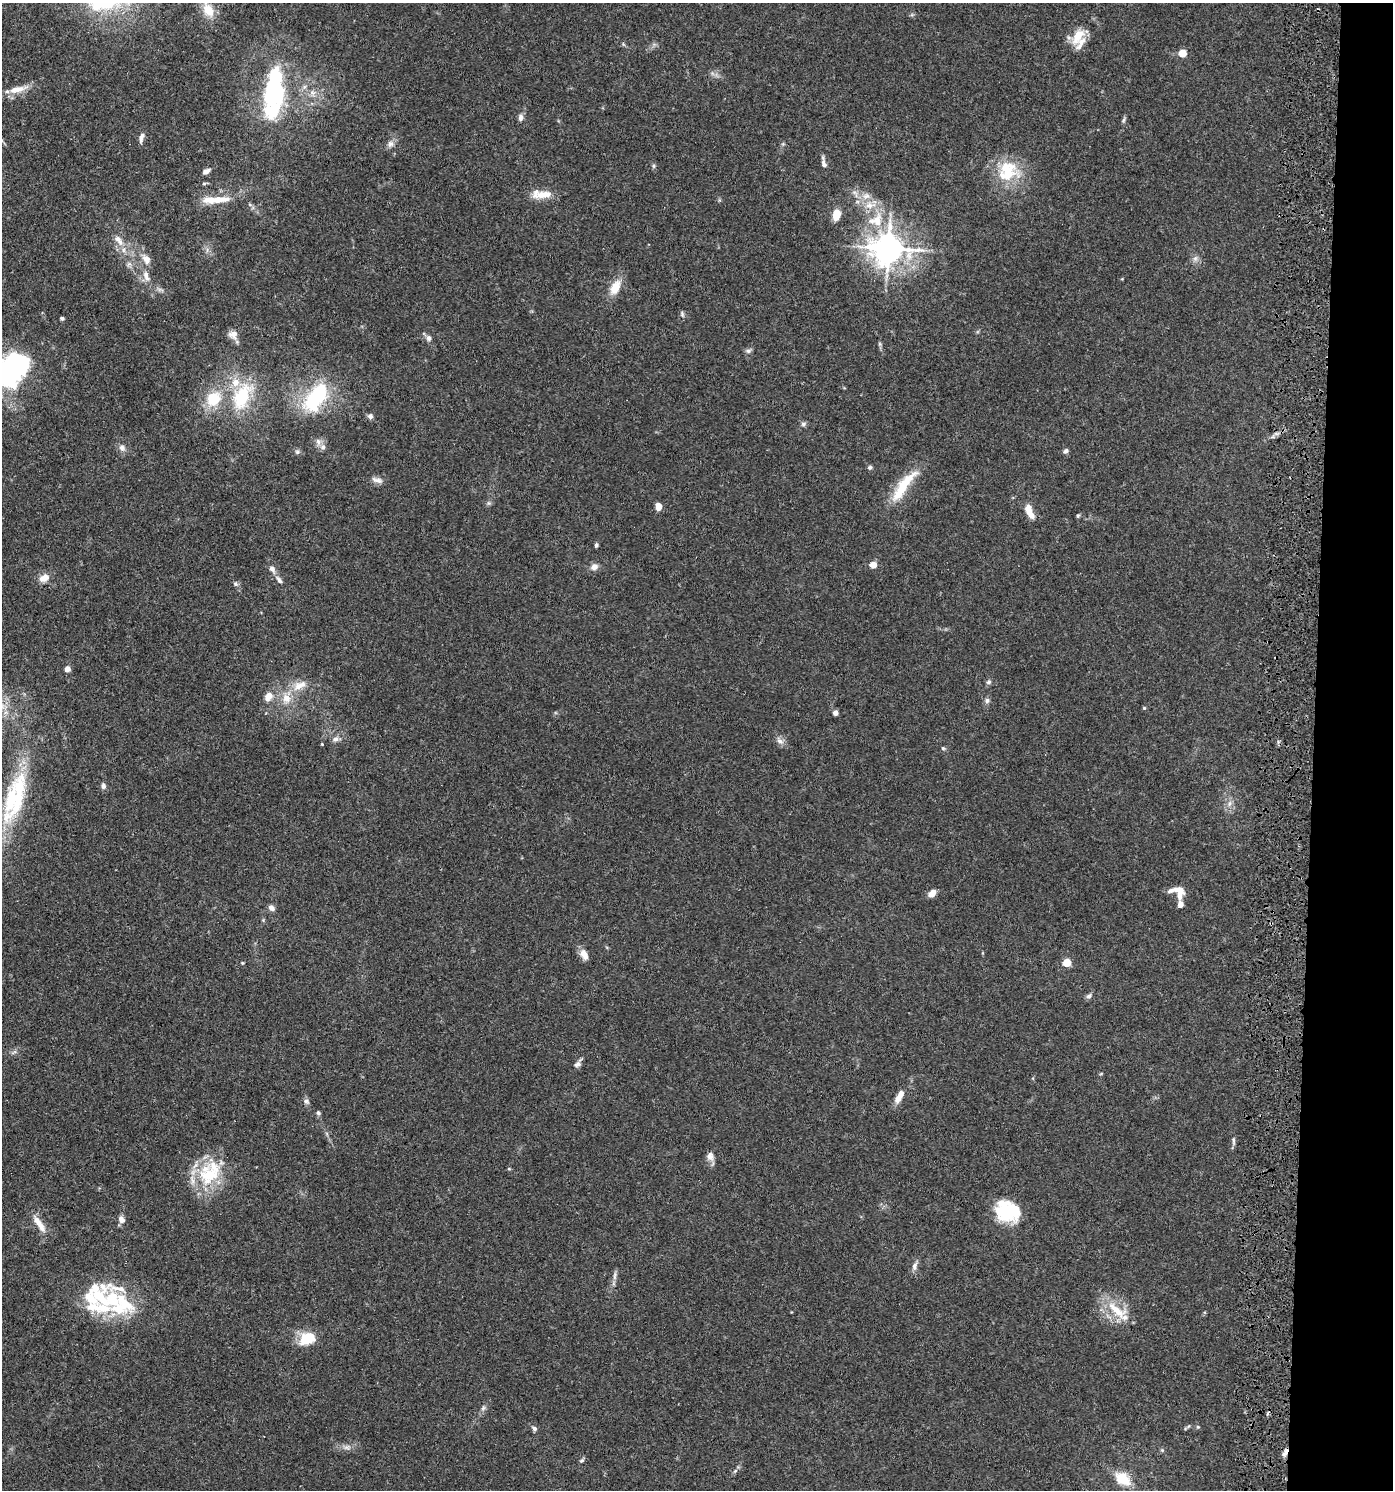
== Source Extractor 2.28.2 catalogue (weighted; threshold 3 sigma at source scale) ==
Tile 6 of 3 x 3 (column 3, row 2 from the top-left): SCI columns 3050-4440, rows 1495-2982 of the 4601 x 4480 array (HDU 1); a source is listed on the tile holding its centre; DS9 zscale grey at full resolution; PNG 1395 x 1492 px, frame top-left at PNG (2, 3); no overlay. Shown black and unused: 6% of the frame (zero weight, under 3 of 5 exposures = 3% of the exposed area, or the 3 px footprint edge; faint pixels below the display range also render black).
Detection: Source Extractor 2.28.2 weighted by HDU 2 'WHT'; one run over the whole footprint, this tile lists its part. Background 0.0249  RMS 0.0022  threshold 0.00982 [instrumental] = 3 sigma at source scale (4.5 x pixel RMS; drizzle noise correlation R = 1.50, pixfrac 1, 0.05/0.05 arcsec/px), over >= 5 px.
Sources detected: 130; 4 inside a brighter object's white glare — not listed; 18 inside a brighter listed object's ellipse — not listed separately; the other 108 listed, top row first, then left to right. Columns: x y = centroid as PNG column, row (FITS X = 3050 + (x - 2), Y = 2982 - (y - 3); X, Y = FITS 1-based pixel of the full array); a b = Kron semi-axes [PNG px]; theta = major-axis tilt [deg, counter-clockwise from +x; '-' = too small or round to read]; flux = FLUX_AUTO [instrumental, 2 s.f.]
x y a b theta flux
208 10 16 10 -61 4.1
1078 36 23 12 60 4.3
623 44 6 4 -71 0.28
1182 53 5 5 - 6.3
18 89 30 8 14 3
274 94 11 10 - 33
272 111 26 23 62 9.1
520 118 9 6 84 0.89
1123 120 9 4 58 0.43
141 138 12 6 73 0.98
391 144 10 9 - 1.1
783 144 5 5 - 0.3
824 163 14 5 -77 1
653 166 6 4 -89 0.35
206 171 9 5 29 1
1008 171 29 28 - 9.9
204 184 6 4 1 0.31
543 194 29 9 6 3.5
866 196 11 7 9 1.5
216 200 37 8 4 4.8
836 215 10 7 80 3.8
877 221 23 14 80 6
119 240 19 9 -51 2.4
888 248 11 10 - 320
1195 258 8 6 69 0.76
146 259 15 10 -59 1.9
146 276 18 8 -69 2
615 287 20 11 62 3.6
682 314 9 5 -76 0.48
62 318 4 3 - 0.56
233 335 13 11 -18 1.5
429 338 7 6 - 0.84
880 344 7 4 -71 0.35
748 351 8 6 13 0.55
8 366 38 12 50 29
242 396 39 22 64 13
213 399 20 16 48 7.3
315 399 36 20 53 18
370 416 6 6 - 0.75
803 424 7 6 - 0.53
318 442 10 7 -74 1
122 448 10 8 -64 1
1065 451 7 5 40 0.53
297 452 7 5 14 0.5
870 467 6 5 - 0.43
377 480 17 7 -14 1.2
905 483 46 13 45 7.1
488 503 7 4 -90 0.38
658 506 7 6 - 1.7
1029 510 15 7 -72 2.7
1078 516 6 4 88 0.31
596 545 6 4 71 0.4
873 565 4 4 - 4.1
594 567 9 8 - 1.2
272 569 10 6 -61 1.1
44 578 10 7 28 2.3
279 580 13 5 -49 0.91
235 584 8 5 -42 0.51
67 669 6 6 - 0.98
989 682 7 6 - 0.52
300 685 22 11 24 3.3
268 696 12 9 58 2.1
287 698 17 11 82 3.4
987 701 8 6 88 0.61
1144 708 4 4 - 0.26
835 713 4 4 - 1.7
336 739 8 6 31 0.99
780 741 11 7 -39 1.1
322 744 4 3 - 0.19
943 748 5 5 - 0.31
103 786 8 6 -87 0.73
17 801 95 15 76 17
1229 804 8 4 71 0.6
1178 892 17 12 -21 3.1
932 893 9 7 37 1.5
1180 904 8 6 86 1.1
271 908 8 6 -48 0.93
584 954 13 8 -64 1.8
242 963 4 4 - 0.2
1067 963 5 5 - 6.6
1089 996 8 6 46 0.65
14 1052 8 4 36 0.46
577 1064 10 8 36 0.82
898 1098 11 7 62 1.8
306 1101 9 6 -32 0.63
318 1113 6 5 - 0.42
1233 1141 13 4 -85 0.56
710 1156 11 8 -77 1.3
509 1169 5 4 - 0.24
209 1175 34 27 21 12
1009 1212 27 20 -1 11
121 1219 9 7 -65 1.2
39 1224 28 8 -55 2.6
915 1266 11 7 79 1.1
615 1276 14 5 82 0.85
122 1305 33 29 -6 13
1117 1310 36 13 -40 6.1
307 1338 15 11 23 7
483 1408 7 5 46 0.53
1267 1414 6 3 71 0.32
1198 1427 5 5 - 0.25
534 1428 6 5 - 0.66
347 1447 10 6 9 0.95
1162 1450 5 4 - 0.29
1285 1452 12 5 63 1
582 1460 7 5 33 0.41
735 1471 7 4 45 0.45
1123 1479 20 13 -37 5.3
Overlapping masked pixels (flux is a lower limit): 1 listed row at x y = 1285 1452
Isophote crosses this tile's border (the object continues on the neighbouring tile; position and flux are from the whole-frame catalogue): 1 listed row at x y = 8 366